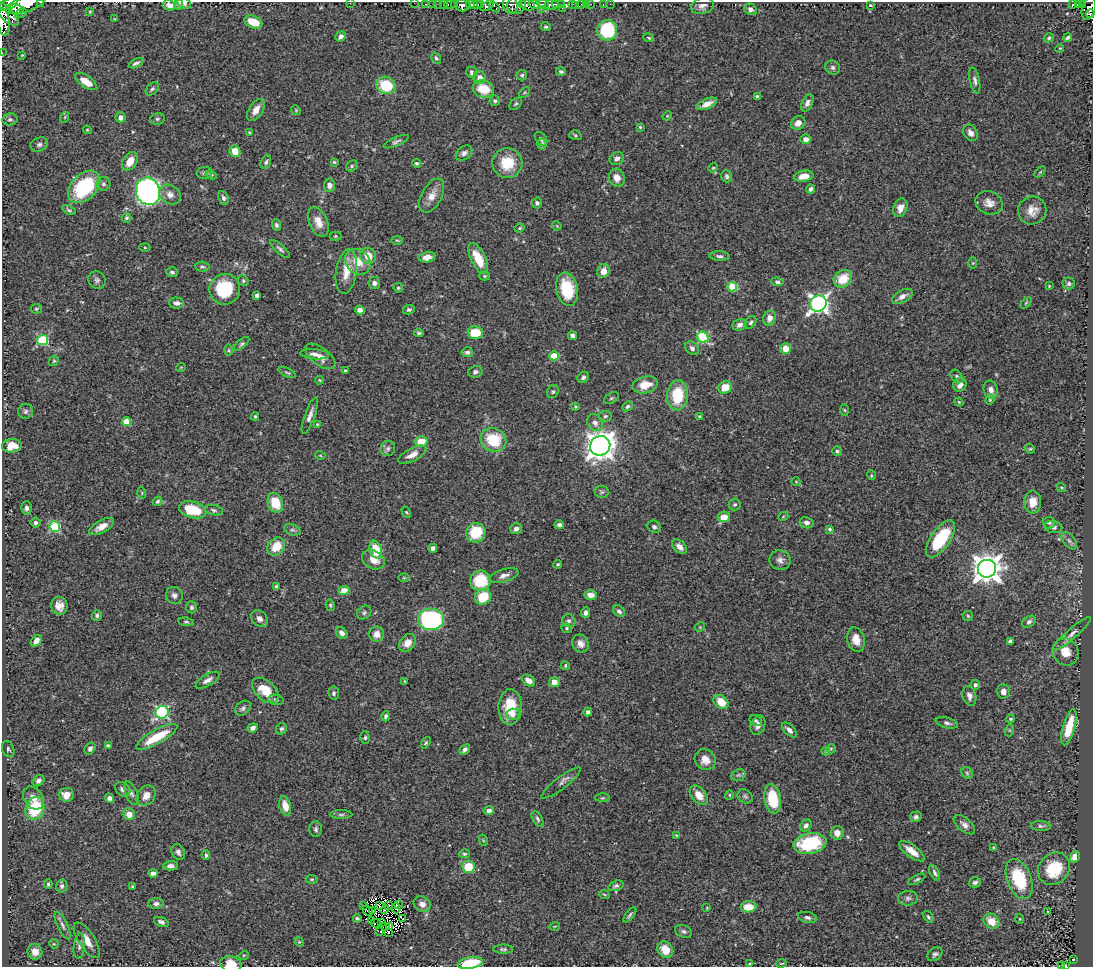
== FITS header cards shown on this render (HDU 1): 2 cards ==
NAXIS1  =                 1091
NAXIS2  =                  965

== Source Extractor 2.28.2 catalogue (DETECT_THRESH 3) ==
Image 1091 x 965 px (HDU 1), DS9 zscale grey, 1 PNG px = 1 image px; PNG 1095 x 969 px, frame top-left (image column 1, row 965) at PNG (2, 2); each listed source drawn as its Kron ellipse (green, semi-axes under 4 px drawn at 4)
Background 0.424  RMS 0.025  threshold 0.0759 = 3 sigma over >= 5 px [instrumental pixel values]
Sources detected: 434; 11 with non-positive FLUX_AUTO (blend fragments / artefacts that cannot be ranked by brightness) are neither listed nor drawn; the other 423 listed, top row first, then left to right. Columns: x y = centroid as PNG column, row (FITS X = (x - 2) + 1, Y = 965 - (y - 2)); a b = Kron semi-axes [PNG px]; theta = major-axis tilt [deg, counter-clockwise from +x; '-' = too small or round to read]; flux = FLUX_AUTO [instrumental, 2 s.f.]
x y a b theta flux
41 2 3 2 - 19
184 3 7 5 -29 3.5
350 3 2 2 - 27
414 3 2 2 - 3.6
9 4 10 5 25 340
25 4 21 7 17 1100
179 4 5 3 - 3.4
426 4 3 2 - 12
432 4 2 2 - 6.6
438 4 2 2 - 3.3
443 4 2 2 - 6
450 4 6 3 -2 21
480 4 3 2 - 34
522 4 3 3 - 23
543 4 6 3 -15 48
556 4 3 3 - 210
561 4 3 2 - 9.1
572 4 3 3 - 40
581 4 4 3 - 15
586 4 2 2 - 3.9
591 4 3 2 - 2
603 4 3 2 - 4.2
610 4 3 2 - 1.5
1073 4 4 3 - 36
1078 4 4 3 - 46
170 5 7 5 -15 9.6
454 5 4 3 - 8.6
463 5 7 6 - 240
470 5 4 4 - 100
476 5 6 3 5 130
510 5 9 7 -69 150
517 5 9 8 - 190
528 5 7 5 -17 330
534 5 6 3 -17 240
552 5 7 5 8 480
870 5 3 3 - 2
1083 5 4 3 - 53
487 6 7 4 27 61
576 6 4 2 - 5.3
702 6 12 8 11 8.4
495 7 6 3 -44 27
562 8 2 2 - 6.2
1089 8 12 6 74 190
541 9 2 2 - 20
751 9 6 5 - 6.2
16 10 7 5 -17 420
90 12 4 3 - 1.7
6 13 16 6 -44 310
21 13 6 3 29 97
1090 14 4 3 - 53
115 19 3 3 - 1.4
4 22 14 6 -84 220
253 22 9 6 -21 28
546 27 5 4 - 3.1
607 30 10 10 - 110
341 36 6 4 38 6.2
649 38 5 3 - 2.1
1049 38 5 4 - 2.7
1068 38 4 3 - 3.6
1060 48 4 3 - 1.5
2 53 2 2 - 3.8
22 55 4 4 - 1.5
436 58 6 4 -59 3.3
136 63 8 4 26 4.6
833 67 7 6 - 4.8
561 71 5 4 - 3.2
472 72 6 5 - 5.2
522 75 5 5 - 2.7
480 77 6 6 - 11
975 80 13 5 -78 5.9
86 81 12 6 -34 22
386 85 10 8 -28 64
152 89 8 5 45 3.8
483 89 11 8 -17 37
524 92 6 4 45 2.1
757 96 4 4 - 2.6
495 101 5 5 - 3.6
807 103 9 5 62 6.4
516 104 7 5 40 3.1
707 104 11 5 24 17
256 110 12 7 59 15
296 110 5 4 - 2.1
667 116 5 3 - 1.6
65 117 5 3 - 1.7
121 117 5 5 - 8
10 119 7 6 - 4.1
157 119 7 5 13 3.4
798 123 7 6 - 11
640 127 3 3 - 1.9
87 130 4 3 - 1.9
250 133 3 2 - 1.6
970 133 9 6 -61 9.3
575 135 6 4 -18 2.8
541 139 8 5 -52 4.9
806 139 5 5 - 9.8
396 142 13 4 23 4.8
39 144 9 7 23 5.5
542 144 5 4 - 2.8
235 151 6 5 - 26
464 153 9 6 37 7.3
617 159 7 6 - 7
130 161 10 6 58 23
266 162 7 5 63 3.7
334 162 3 3 - 2
417 163 4 4 - 3.1
507 163 15 15 - 51
352 166 6 5 - 3
713 168 5 4 - 1.8
1040 172 6 4 44 2
204 173 8 6 8 4.3
211 175 6 4 -27 2.9
727 176 6 5 - 4.3
804 176 10 5 11 17
617 178 9 8 - 15
104 184 7 6 - 4.6
329 185 6 5 - 8.8
84 187 19 12 45 140
810 189 4 3 - 4.3
148 191 14 12 -70 570
170 194 11 9 -33 12
432 196 18 10 62 18
223 198 7 5 -66 4.6
537 203 5 5 - 3.9
989 203 14 11 -24 15
900 208 9 7 67 14
69 210 7 4 -27 3.1
1032 210 14 13 - 20
127 218 5 5 - 3.6
318 222 15 9 -67 17
276 225 6 4 -69 4.4
557 226 5 3 - 1.6
519 228 5 3 - 2.2
336 236 6 4 1 2.1
397 240 6 3 -2 2
145 247 5 3 - 1.7
280 249 12 4 -42 4.5
368 256 8 7 - 23
719 256 10 4 -2 5.1
427 257 8 5 12 11
478 258 17 7 -64 37
358 262 14 11 -45 33
973 263 5 4 - 1.7
202 267 7 5 -3 3.2
603 271 7 6 - 17
172 272 6 5 - 4.5
346 272 22 10 82 31
485 276 5 4 - 2.5
843 279 10 8 39 39
97 280 9 8 - 5.7
243 281 6 5 - 2.4
777 282 6 4 -7 3.6
374 283 6 6 - 5.4
1069 283 6 6 - 4.6
1049 286 3 3 - 1.5
732 287 5 5 - 79
398 288 5 4 - 2.5
225 289 15 15 - 88
567 289 17 10 -78 66
257 295 4 3 - 3.8
902 296 11 6 28 9.7
176 303 7 5 -2 8.7
818 303 8 7 - 680
1026 303 6 4 46 2
36 309 5 4 - 2.4
360 310 5 4 - 11
409 310 6 4 13 3.6
769 318 8 6 71 12
751 322 7 5 56 3.8
739 325 7 5 24 7
419 333 5 3 - 2.8
475 333 7 6 - 41
572 335 5 4 - 4.9
703 337 6 5 - 160
43 340 5 5 - 130
242 344 9 4 41 3.4
692 348 8 6 -41 5.8
786 349 5 5 - 23
228 350 6 4 -90 2.3
467 352 5 5 - 4.6
315 354 14 5 -5 6.7
321 356 18 8 -36 15
554 356 5 4 - 64
54 361 5 4 - 2.2
181 367 5 3 - 1.4
345 371 3 3 - 2.6
287 372 9 4 -27 2.9
475 372 7 5 21 5.2
957 376 7 5 -51 3.8
583 377 6 5 - 4.3
319 380 4 4 - 1.7
645 385 13 8 13 27
960 385 7 6 - 13
725 387 7 6 - 28
991 390 9 7 -76 9.6
553 392 7 5 54 3.4
677 395 15 10 84 70
611 398 8 5 27 2.9
990 400 5 4 - 2
959 402 4 4 - 1.9
628 406 5 4 - 3.1
576 407 4 4 - 2.3
844 410 6 4 -87 2.1
26 411 7 7 - 4.8
255 416 4 3 - 2
310 416 19 5 70 9.2
605 416 6 5 - 3.3
700 417 4 3 - 2.7
126 422 5 4 - 41
595 423 9 7 -54 9.3
317 424 3 3 - 1.4
493 440 13 11 -23 63
421 441 6 5 - 35
12 446 10 6 5 26
600 446 10 9 - 1700
388 448 7 7 - 5.1
1030 449 5 4 - 2.2
837 451 5 4 - 3.5
320 455 5 3 - 1.5
412 455 15 6 28 15
871 475 5 3 - 1.6
796 482 4 3 - 1.2
1061 487 5 3 - 1.8
602 492 7 6 - 3.1
142 493 6 3 -72 1.8
157 501 5 4 - 2.7
1033 502 11 8 88 21
275 503 10 7 -70 46
735 504 6 6 - 2.9
26 508 6 5 - 6.2
193 510 14 8 -15 63
214 510 9 5 -13 4.1
406 512 6 4 -59 2
724 517 6 5 - 24
783 517 5 3 - 1.5
36 523 5 5 - 4.5
807 523 7 5 -13 6.9
1049 523 6 6 - 3.6
559 525 4 4 - 5.5
102 526 14 6 29 16
55 527 5 5 - 150
654 527 7 6 - 4.3
1053 527 9 6 -10 5.2
516 529 6 5 - 6.2
829 529 4 4 - 3.6
292 530 8 5 -20 3.9
476 533 10 9 - 65
941 539 21 9 55 97
1069 541 10 5 -52 5.1
276 547 10 8 48 34
680 547 9 5 -44 9.5
433 548 4 4 - 6.1
376 550 9 6 -72 48
373 560 12 9 -31 20
780 560 10 9 - 8.6
558 564 4 4 - 2.9
987 569 9 9 - 2300
504 576 15 6 16 9.9
404 578 5 3 - 1.7
480 581 10 10 - 64
276 586 3 3 - 3.8
344 591 5 4 - 27
174 595 8 8 - 7
590 595 6 5 - 11
483 597 8 7 - 54
330 605 6 4 -76 2.4
59 606 9 8 - 14
191 607 6 5 - 4.1
619 611 6 5 - 5.2
364 613 8 6 41 4.2
586 613 5 4 - 6
97 616 5 5 - 3.6
968 616 5 5 - 2.5
259 619 9 7 -44 8.2
431 619 13 11 -1 280
569 621 7 6 - 4.5
186 622 8 4 -9 2.8
1029 622 7 5 33 4.6
700 627 5 4 - 1.8
567 628 5 4 - 2.3
342 633 6 5 - 9
377 634 7 7 - 14
1071 634 25 5 41 11
856 640 12 8 -76 19
36 641 6 4 51 9.6
1010 641 4 3 - 4.1
407 643 10 7 50 16
580 644 9 8 - 11
1066 652 14 12 -59 22
565 665 4 3 - 2
207 680 13 5 31 9.1
404 681 4 2 - 1.1
529 681 7 5 -35 12
554 682 5 5 - 11
975 685 5 4 - 4.1
265 690 15 9 -43 40
1003 691 7 6 - 9.7
334 693 6 5 - 3.9
969 696 10 6 -73 7.8
276 700 8 5 -11 3.5
721 702 8 6 -39 26
510 707 18 11 89 50
243 708 9 6 40 4.7
162 712 6 6 - 240
588 712 4 4 - 5.6
513 714 7 5 3 6.3
386 716 5 3 - 4
1011 719 4 4 - 2.3
756 721 6 5 - 3.1
947 723 11 5 -15 5.1
758 725 10 7 68 8.6
1069 727 19 6 74 50
253 728 5 4 - 6.5
281 729 6 5 - 3.9
789 730 9 5 -45 8.4
1010 730 6 4 72 2
157 737 23 7 29 54
365 738 6 4 88 2.9
426 743 6 3 52 2.4
108 746 4 3 - 3.6
90 748 6 5 - 5.8
8 749 8 6 -68 3.7
465 749 6 4 40 5.7
831 749 5 4 - 1.9
826 751 4 4 - 1.6
705 760 11 9 -43 17
967 773 6 5 - 2.9
738 775 7 5 18 3.9
38 781 6 5 - 5.3
561 783 24 6 37 8.3
123 789 8 6 -43 6.9
131 793 12 6 -68 6
66 795 7 7 - 16
699 795 11 7 -49 21
729 795 5 4 - 2.1
146 796 11 8 48 14
745 796 8 6 -37 4.3
34 798 12 9 -53 14
110 798 5 4 - 7.6
602 798 7 3 1 2.5
773 799 15 8 -80 64
285 806 10 5 -75 19
35 808 12 9 70 93
489 810 5 4 - 5.5
129 814 6 5 - 19
341 815 11 4 0 4
916 817 6 5 - 4
537 819 8 4 -59 3.6
806 825 6 5 - 6.4
964 825 13 6 -39 8.4
1041 826 10 5 -4 4
316 829 8 6 90 4.4
837 833 7 6 - 13
676 835 3 2 - 1.1
483 840 6 3 -72 1.7
810 843 17 10 11 120
994 848 4 2 - 1.9
912 851 15 6 -37 20
178 852 8 6 -62 6
464 854 5 4 - 2.5
206 855 5 3 - 2.9
1075 857 6 4 73 15
171 866 7 4 2 6.6
468 867 6 6 - 45
1054 869 17 15 45 65
153 873 5 4 - 5.8
935 873 8 4 -63 5
312 879 6 4 -5 2.6
917 879 9 4 28 3.1
1019 879 21 12 -70 86
975 882 6 5 - 4.3
48 884 5 3 - 2.3
62 886 6 5 - 4.6
616 886 8 5 20 4
132 887 3 3 - 1.8
604 894 5 3 - 1.7
908 898 10 7 6 6.5
156 904 8 5 3 5.6
422 904 9 7 -30 9.9
364 905 2 2 - 2.9
379 905 4 2 - 3.3
389 905 3 2 - 1
399 905 3 2 - 1.4
748 907 8 5 2 24
396 908 5 3 - 5.2
707 908 3 2 - 1.4
384 909 4 2 - 2.5
368 911 6 2 -38 1.4
373 911 3 2 - 1.6
1048 911 3 2 - 1.9
630 915 9 3 52 3.2
807 917 10 5 -12 5.3
928 917 6 4 -53 3
357 918 4 3 - 2.6
403 919 2 2 - 1.9
1020 919 5 3 - 1.3
372 920 2 2 - 1.7
991 921 8 7 - 25
161 922 8 4 -21 5.4
382 922 3 2 - 0.95
376 923 5 2 - 2.3
62 925 15 5 -65 6.7
385 926 4 3 - 3.6
390 926 3 2 - 4.2
555 926 5 3 - 1.4
380 931 3 2 - 2.5
684 931 9 6 -25 4.6
388 932 3 2 - 0.69
87 940 20 8 -57 22
299 942 5 4 - 1.9
54 944 5 4 - 1.8
79 946 13 5 84 6.5
503 949 10 4 0 3.5
665 950 9 7 -54 27
35 952 8 7 - 13
935 954 8 6 41 5
244 955 5 3 - 1.6
1073 960 3 3 - 9.9
470 963 13 5 9 65
750 963 3 3 - 2.2
781 963 5 2 - 1.7
231 964 11 7 -10 23
1062 966 3 2 - 6.5
1066 966 3 2 - 4.9
At the frame edge (FLAGS 8, measured only in part): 16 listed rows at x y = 41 2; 184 3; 350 3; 414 3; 9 4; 25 4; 179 4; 170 5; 1089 8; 6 13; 4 22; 2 53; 470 963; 231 964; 1062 966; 1066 966
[11 non-positive-flux detections neither listed nor drawn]